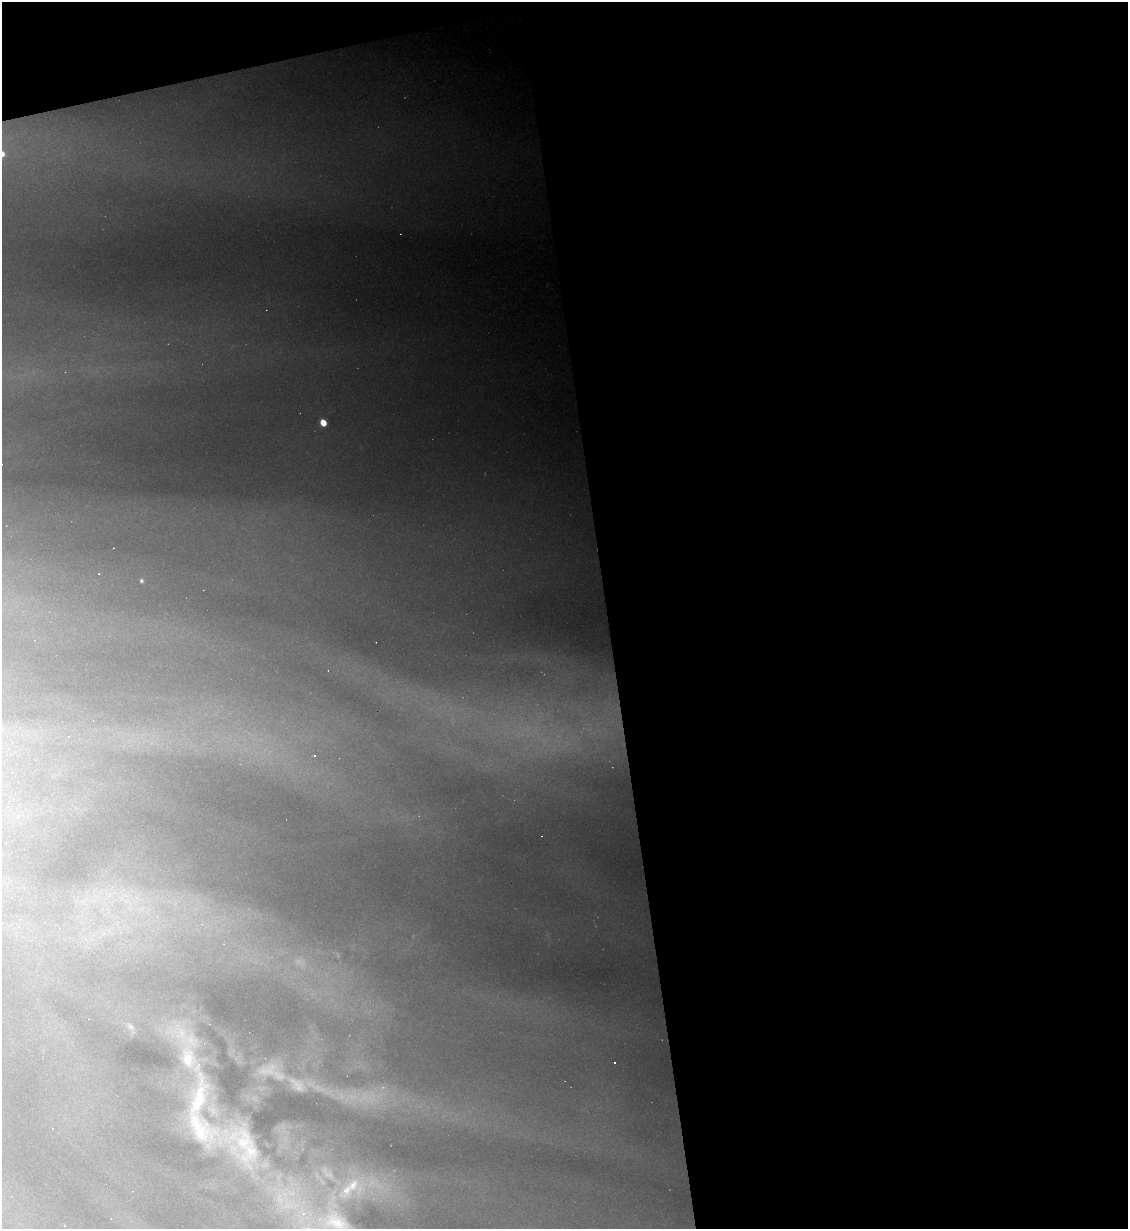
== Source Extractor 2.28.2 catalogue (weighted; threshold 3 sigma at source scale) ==
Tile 4 of 4 x 4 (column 4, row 1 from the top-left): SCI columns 3624-4749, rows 3681-4907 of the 4885 x 4907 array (HDU 1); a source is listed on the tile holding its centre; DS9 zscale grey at full resolution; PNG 1130 x 1231 px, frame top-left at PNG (2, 2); no overlay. Shown black and unused: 49% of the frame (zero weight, under 2 of 3 exposures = <1% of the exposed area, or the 3 px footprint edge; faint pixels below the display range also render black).
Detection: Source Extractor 2.28.2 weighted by HDU 2 'WHT'; one run over the whole footprint, this tile lists its part. Background 1.16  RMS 0.044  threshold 0.197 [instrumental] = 3 sigma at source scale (4.5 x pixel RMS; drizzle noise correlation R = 1.50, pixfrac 1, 0.05/0.05 arcsec/px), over >= 5 px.
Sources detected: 12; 2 cosmic-ray / hot-pixel residue — not listed; the other 10 listed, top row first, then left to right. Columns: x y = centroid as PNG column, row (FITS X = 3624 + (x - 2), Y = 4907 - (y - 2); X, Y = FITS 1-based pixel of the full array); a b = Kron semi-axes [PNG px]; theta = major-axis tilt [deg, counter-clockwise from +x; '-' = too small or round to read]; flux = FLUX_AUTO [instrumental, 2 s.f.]
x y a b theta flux
323 423 5 4 - 45
141 581 5 4 - 4.9
69 737 3 3 - 4.5
315 756 3 2 - 5
187 1061 12 6 -72 28
614 1063 2 2 - 4.7
198 1101 38 10 73 120
242 1142 7 7 - 23
251 1151 8 4 18 16
353 1185 13 7 58 35
Unlisted compact peaks at least as high as the median listed source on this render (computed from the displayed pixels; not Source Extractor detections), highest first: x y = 298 1088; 271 1068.